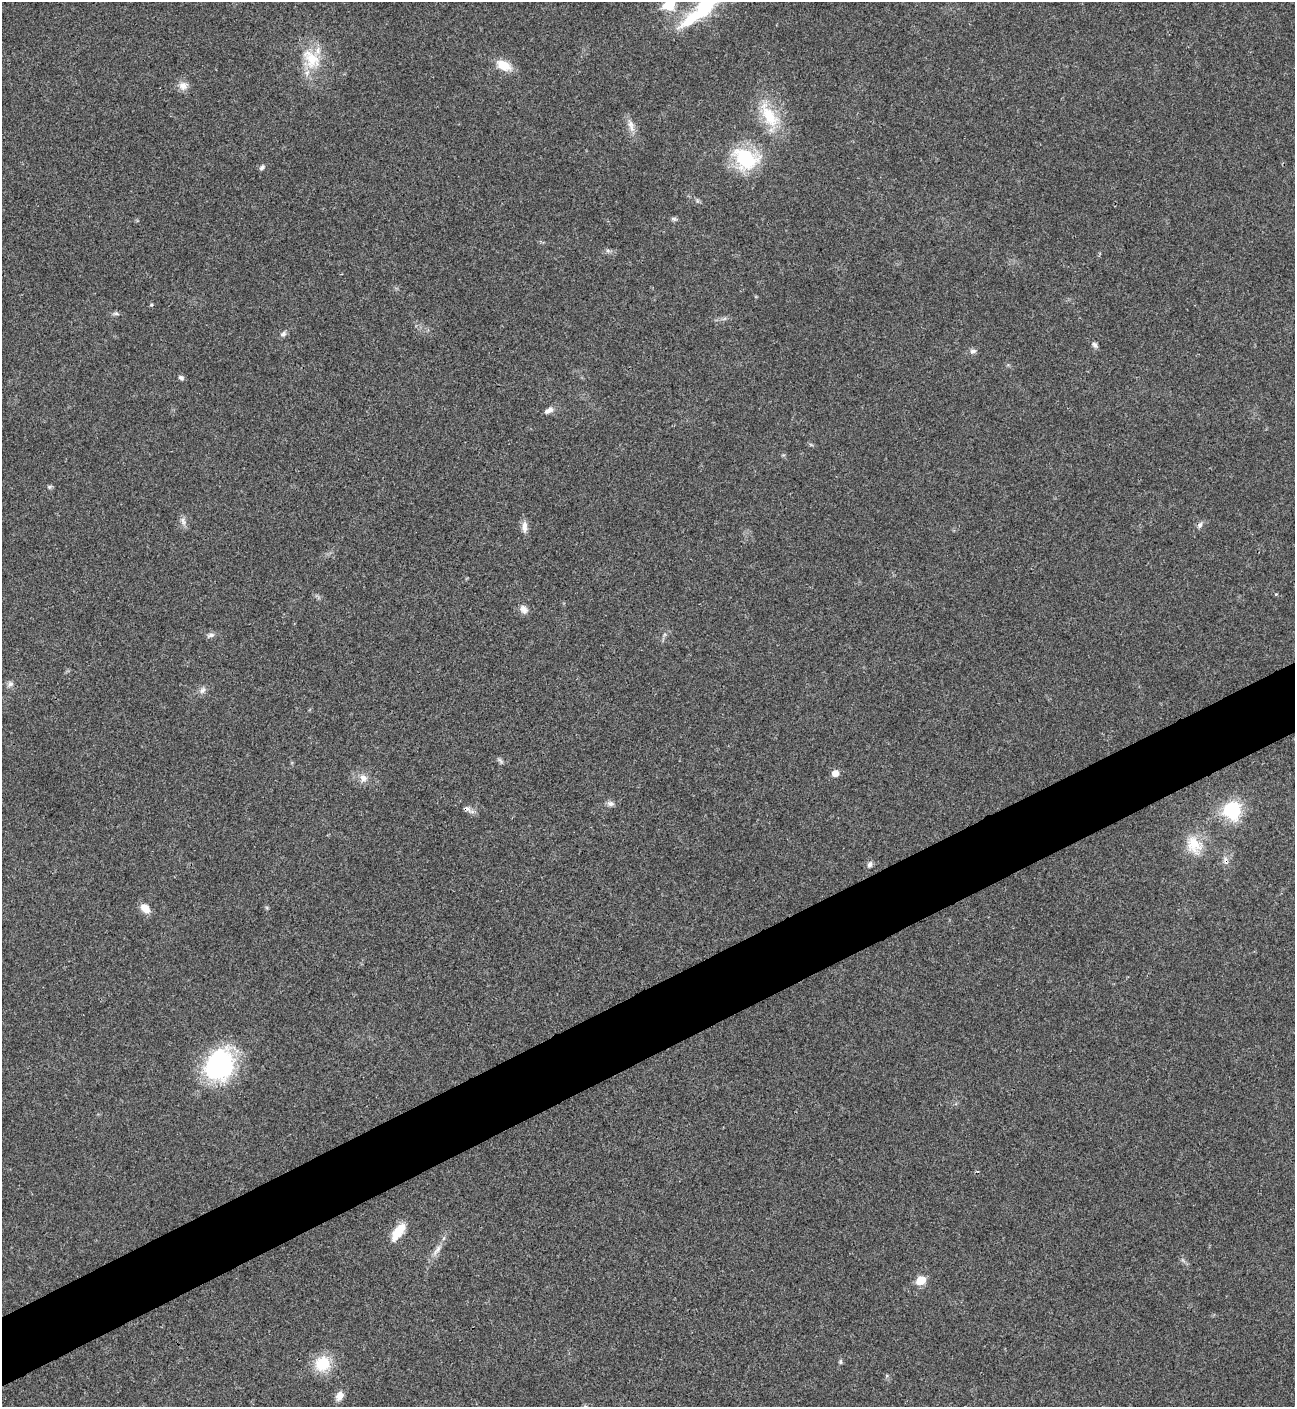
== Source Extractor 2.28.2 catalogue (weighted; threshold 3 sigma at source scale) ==
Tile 7 of 4 x 4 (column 3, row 2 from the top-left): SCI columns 2875-4167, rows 2813-4217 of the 5616 x 5626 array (HDU 1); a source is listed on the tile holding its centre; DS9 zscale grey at full resolution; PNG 1297 x 1409 px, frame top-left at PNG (2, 2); no overlay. Shown black and unused: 5% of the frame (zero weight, under 3 of 4 exposures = <1% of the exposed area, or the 3 px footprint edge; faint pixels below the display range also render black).
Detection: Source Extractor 2.28.2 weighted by HDU 2 'WHT'; one run over the whole footprint, this tile lists its part. Background 0.0202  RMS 0.004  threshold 0.0181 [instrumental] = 3 sigma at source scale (4.5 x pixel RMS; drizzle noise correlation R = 1.50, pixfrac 1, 0.05/0.05 arcsec/px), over >= 5 px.
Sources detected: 43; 1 inside a brighter object's white glare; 1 cosmic-ray / hot-pixel residue — not listed; the other 41 listed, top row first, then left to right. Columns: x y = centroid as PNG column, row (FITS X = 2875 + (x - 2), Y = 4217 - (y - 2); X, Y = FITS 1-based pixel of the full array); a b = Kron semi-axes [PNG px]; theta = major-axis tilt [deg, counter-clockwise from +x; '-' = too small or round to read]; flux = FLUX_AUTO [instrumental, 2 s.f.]
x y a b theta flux
669 5 6 6 - 22
705 5 26 14 50 24
311 59 31 19 -52 13
504 65 17 10 -25 6.8
183 86 12 11 - 2.7
769 116 40 17 -58 15
630 124 11 8 -70 2.4
745 158 27 20 -34 27
262 168 7 5 53 0.89
674 219 7 4 -1 0.75
151 305 5 4 - 0.51
116 314 8 4 -9 0.76
283 334 9 6 37 1.2
1095 345 9 6 -50 1.1
973 351 9 7 17 1.3
181 377 7 5 -25 1
549 410 13 6 24 1.9
49 487 6 4 46 0.61
183 520 8 5 84 1.2
1200 525 9 6 63 1.2
524 526 17 7 -89 2.3
524 609 12 9 -54 2.1
211 635 9 6 7 1.3
10 684 9 6 38 1.3
202 690 10 6 52 1.5
500 760 10 3 -50 0.69
835 773 6 5 - 3.8
363 778 12 9 -64 2.6
610 804 10 7 -13 1.4
468 810 19 5 -25 1.7
1232 810 14 13 - 27
1194 845 25 19 -59 9.8
870 864 8 6 51 1.2
145 908 12 8 -43 4.2
219 1065 31 27 64 54
398 1232 21 8 55 8.7
437 1250 18 5 56 2.6
921 1280 6 5 - 11
840 1362 8 4 -82 0.64
322 1364 16 15 - 13
339 1396 11 8 65 3.2
Overlapping masked pixels (flux is a lower limit): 1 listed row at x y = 468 810
Isophote crosses this tile's border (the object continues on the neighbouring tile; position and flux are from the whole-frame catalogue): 2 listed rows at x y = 669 5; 705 5